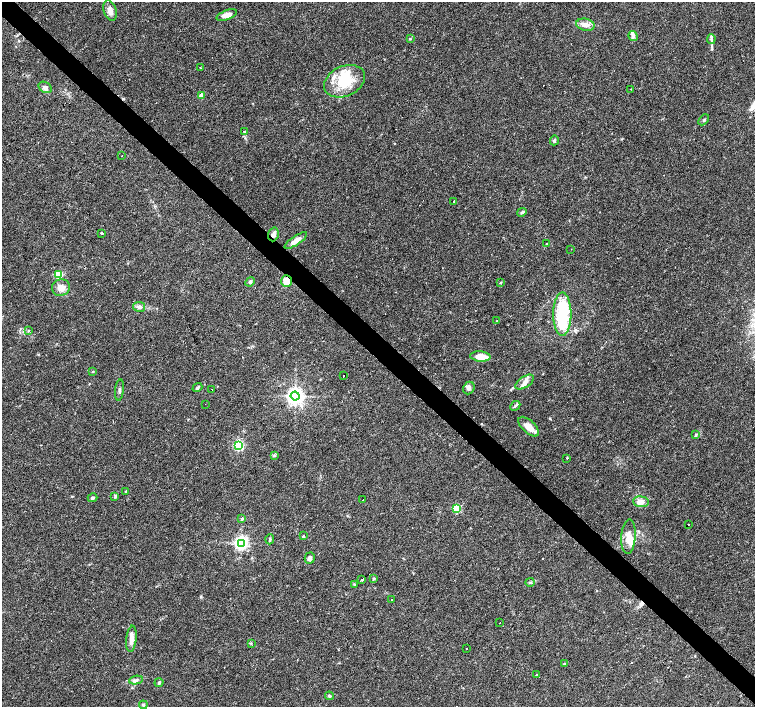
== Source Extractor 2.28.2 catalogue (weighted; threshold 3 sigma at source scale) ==
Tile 6 of 4 x 4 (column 2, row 2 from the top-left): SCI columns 1506-3010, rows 2976-4384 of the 6022 x 6015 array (HDU 1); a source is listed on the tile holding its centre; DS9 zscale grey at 2 x 2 block average (1 PNG px = mean of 2 x 2 image px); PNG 757 x 709 px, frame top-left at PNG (2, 2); each listed source drawn as its Kron ellipse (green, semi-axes under 4 px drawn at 4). Shown black and unused: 4% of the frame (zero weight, under 3 of 4 exposures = <1% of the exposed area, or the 3 px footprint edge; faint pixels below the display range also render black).
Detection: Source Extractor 2.28.2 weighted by HDU 2 'WHT'; one run over the whole footprint, this tile lists its part. Background 0.0253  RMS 0.0033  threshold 0.0148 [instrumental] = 3 sigma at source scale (4.5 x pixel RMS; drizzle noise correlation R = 1.50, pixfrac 1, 0.0396/0.0396 arcsec/px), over >= 5 px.
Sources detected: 97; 2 inside a brighter object's white glare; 15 cosmic-ray / hot-pixel residue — neither listed nor drawn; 5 inside a brighter listed object's ellipse — not listed separately; the other 75 listed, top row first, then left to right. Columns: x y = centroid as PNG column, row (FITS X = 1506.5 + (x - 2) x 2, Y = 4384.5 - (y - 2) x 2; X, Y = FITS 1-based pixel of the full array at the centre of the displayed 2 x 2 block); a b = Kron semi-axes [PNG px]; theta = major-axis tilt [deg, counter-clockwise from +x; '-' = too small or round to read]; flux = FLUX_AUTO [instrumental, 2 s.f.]
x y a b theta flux
110 11 10 6 -73 4.9
227 15 10 4 21 5.5
585 25 9 6 -12 4.6
633 36 5 4 - 2
410 39 3 3 - 0.69
711 39 5 4 - 1.4
200 68 2 2 - 2.7
344 81 21 15 24 27
45 87 7 5 -31 3.6
631 89 2 2 - 0.31
201 95 2 2 - 9.7
704 120 6 3 45 1.1
244 131 3 3 - 0.75
554 140 5 3 - 1.3
121 156 2 2 - 0.77
454 201 2 2 - 3.1
522 212 5 3 - 1.5
102 233 2 2 - 1.2
273 234 7 5 71 3.4
296 240 13 4 34 5.9
547 244 2 2 - 0.54
571 249 2 2 - 0.33
58 274 4 3 - 17
286 281 6 5 - 9.2
250 282 5 4 - 1.9
500 283 3 2 - 0.58
61 288 9 8 - 5.3
139 307 6 5 - 2.2
562 314 22 9 90 40
497 321 3 2 - 0.5
28 330 3 2 - 0.53
480 357 10 5 -4 10
93 371 3 2 - 0.49
343 376 2 2 - 1.5
525 382 10 5 34 4.4
197 388 5 3 - 1.4
469 388 6 5 - 2.3
212 389 2 2 - 2.3
119 390 10 3 84 1.7
295 396 4 4 - 370
205 404 2 2 - 2.6
515 406 5 3 - 1.3
529 427 13 6 -43 8.9
696 434 4 3 - 0.89
238 445 3 3 - 84
275 456 4 3 - 0.77
567 459 2 2 - 0.98
126 491 3 2 - 0.44
115 497 4 3 - 0.78
93 498 5 3 - 1.8
363 500 2 2 - 0.39
641 502 8 5 -5 5.8
456 509 3 3 - 39
242 519 3 3 - 0.68
688 524 2 2 - 6.4
304 536 2 2 - 150
628 537 17 7 86 8.8
270 539 5 3 - 1
241 543 4 4 - 200
310 558 5 5 - 2.4
374 578 3 2 - 0.57
362 580 2 2 - 2.2
530 582 4 3 - 1
354 584 4 3 - 0.8
392 599 2 2 - 0.89
499 623 2 2 - 0.41
131 639 13 5 84 4.8
251 643 3 2 - 0.52
466 648 2 2 - 0.43
564 664 2 2 - 1.1
536 675 2 2 - 0.57
136 680 7 4 9 2
159 682 5 3 - 1.3
329 696 4 3 - 1.1
143 705 4 4 - 1.2
Overlapping masked pixels (flux is a lower limit): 2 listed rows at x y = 273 234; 286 281
Diffuse or blended objects may show on this block-average render without a row.